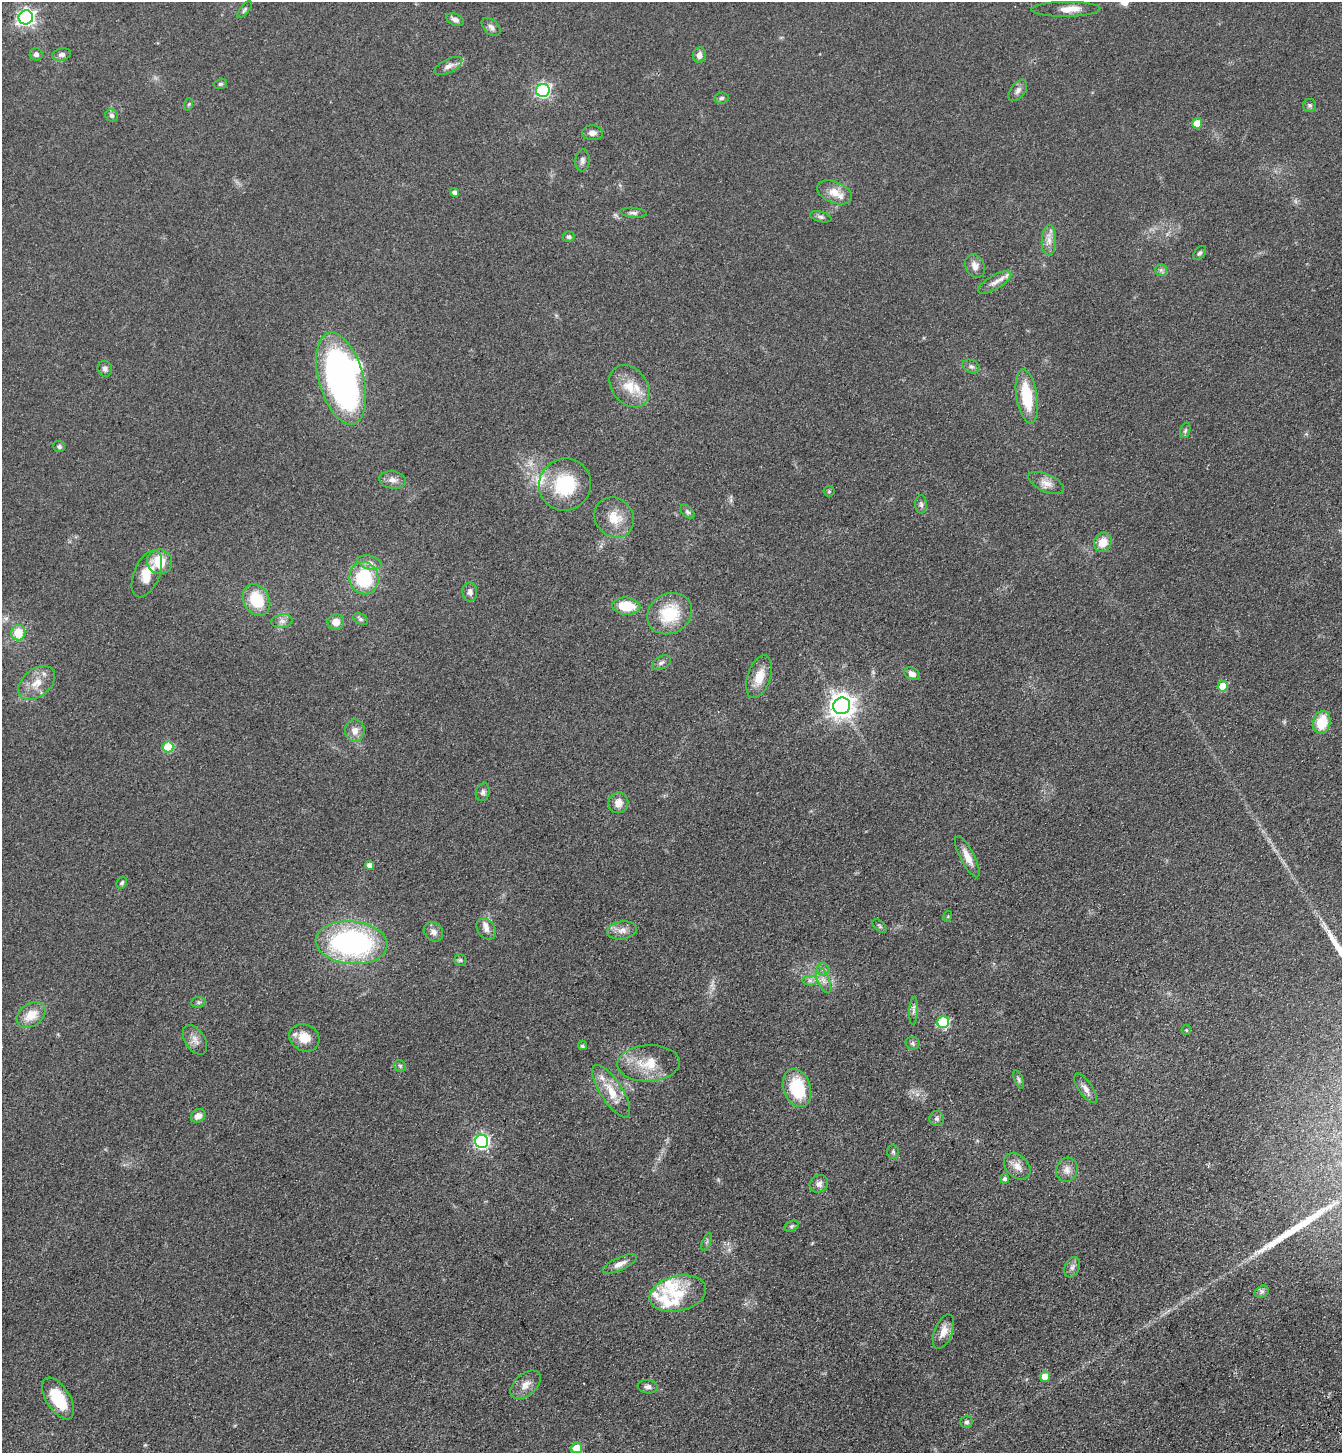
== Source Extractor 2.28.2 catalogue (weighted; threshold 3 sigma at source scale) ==
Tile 6 of 4 x 4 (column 2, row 2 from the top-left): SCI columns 1574-2913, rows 3008-4458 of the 5960 x 6014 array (HDU 1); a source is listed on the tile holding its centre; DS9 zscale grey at full resolution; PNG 1344 x 1455 px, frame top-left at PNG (2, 2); each listed source drawn as its Kron ellipse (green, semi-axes under 4 px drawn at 4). Shown black and unused: <1% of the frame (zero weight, under 3 of 4 exposures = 6% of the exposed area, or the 3 px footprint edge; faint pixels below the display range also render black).
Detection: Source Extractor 2.28.2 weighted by HDU 2 'WHT'; one run over the whole footprint, this tile lists its part. Background 0.07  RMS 0.0088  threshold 0.0395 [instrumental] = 3 sigma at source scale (4.5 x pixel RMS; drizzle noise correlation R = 1.50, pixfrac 1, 0.05/0.05 arcsec/px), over >= 5 px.
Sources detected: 125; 1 inside a brighter object's white glare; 2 long thin detections or spike segments (spike, bleed or trail) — neither listed nor drawn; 6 inside a brighter listed object's ellipse — not listed separately; the other 116 listed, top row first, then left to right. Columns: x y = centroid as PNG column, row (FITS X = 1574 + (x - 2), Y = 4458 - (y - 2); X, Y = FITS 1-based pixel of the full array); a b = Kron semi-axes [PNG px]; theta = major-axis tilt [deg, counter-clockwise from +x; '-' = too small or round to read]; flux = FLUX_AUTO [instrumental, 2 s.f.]
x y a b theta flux
1066 9 34 7 1 11
244 10 10 4 50 1.7
26 17 7 7 - 320
455 20 9 5 -26 3.7
491 27 11 7 -43 3.5
36 54 6 6 - 2.7
62 54 9 6 12 3.1
699 55 8 6 80 4.5
448 66 15 7 26 4.9
220 84 7 5 14 1.5
543 90 7 6 - 190
1018 90 12 7 53 3.9
722 98 7 5 4 1.7
189 104 6 4 71 1.1
1310 105 6 6 - 2
112 115 6 6 - 2.4
1197 123 5 5 - 15
592 133 10 7 -4 4.3
582 160 11 7 85 3.2
454 192 4 4 - 3.6
834 192 18 10 -23 12
633 213 13 5 -4 2.7
821 217 11 5 -14 2.5
569 237 6 5 - 2.3
1049 240 15 7 87 6.5
1200 253 8 5 51 2
975 266 12 9 -63 5.9
1161 270 6 6 - 2
995 282 19 7 30 6.7
971 366 9 6 -25 2.6
105 369 8 7 - 2.8
341 379 47 22 -75 330
629 386 23 17 -50 19
1027 396 27 10 -81 35
1185 430 8 5 70 1.7
59 446 6 5 - 1.7
392 480 13 9 -8 5.5
1046 483 19 8 -24 7.6
565 485 26 26 - 50
829 491 5 5 - 1.1
921 504 9 6 -88 2.3
687 512 8 5 -45 1.9
614 517 21 18 -48 17
1103 542 10 8 63 13
159 562 12 12 - 21
370 562 12 6 -14 4.3
147 574 25 13 67 17
364 578 16 14 -79 51
470 592 9 7 -89 3.9
257 600 16 13 -62 29
626 606 14 8 -5 24
670 614 23 20 31 37
360 619 8 5 -28 2
282 621 11 6 9 3.9
336 622 8 8 - 8.5
18 633 8 7 - 20
661 663 10 6 29 2.9
912 674 8 5 -26 5.2
759 677 22 11 71 15
37 683 21 14 39 14
1223 686 5 5 - 22
842 706 8 8 - 810
1322 722 11 8 75 23
355 731 11 10 - 7
168 747 5 5 - 43
483 792 9 7 74 2.8
618 803 10 10 - 7.6
967 857 23 7 -63 9.5
370 865 4 4 - 5.1
122 883 6 5 - 2
948 916 5 3 - 0.76
880 926 8 5 -45 1.6
486 929 11 8 -53 5.6
622 930 15 9 8 6.3
433 932 11 8 -46 4.7
351 943 36 21 -5 180
460 960 6 6 - 1.5
823 969 6 6 - 2.3
823 980 13 6 -66 4.9
810 981 7 5 0 2.5
198 1002 7 5 6 1.5
913 1011 14 4 87 2.9
31 1015 16 11 36 14
943 1022 6 6 - 71
1186 1030 5 4 - 0.96
304 1038 15 13 -27 14
195 1040 16 10 -57 6.6
913 1043 7 6 - 2.1
582 1046 4 4 - 1.8
649 1063 31 18 3 26
400 1066 6 5 - 1.5
1019 1079 9 3 -69 1.6
797 1088 19 13 -73 39
1086 1088 17 6 -55 5.2
611 1091 30 11 -57 19
198 1116 8 6 35 5.9
937 1119 7 7 - 2.4
482 1141 6 6 - 200
893 1152 7 5 -88 1.6
1017 1166 15 11 -44 7.7
1067 1170 12 10 67 6.2
1005 1179 5 4 - 2.1
819 1184 9 8 - 4.6
791 1226 8 5 26 1.6
707 1242 9 3 69 1.3
620 1264 18 6 24 6.8
1072 1267 10 7 68 3.4
1262 1292 7 5 28 2.2
678 1293 29 17 12 29
943 1332 18 9 69 8.7
1045 1376 5 5 - 11
526 1385 18 11 41 8.1
648 1387 10 6 -7 2.9
58 1398 23 12 -58 34
966 1422 6 6 - 2.8
577 1448 5 5 - 19